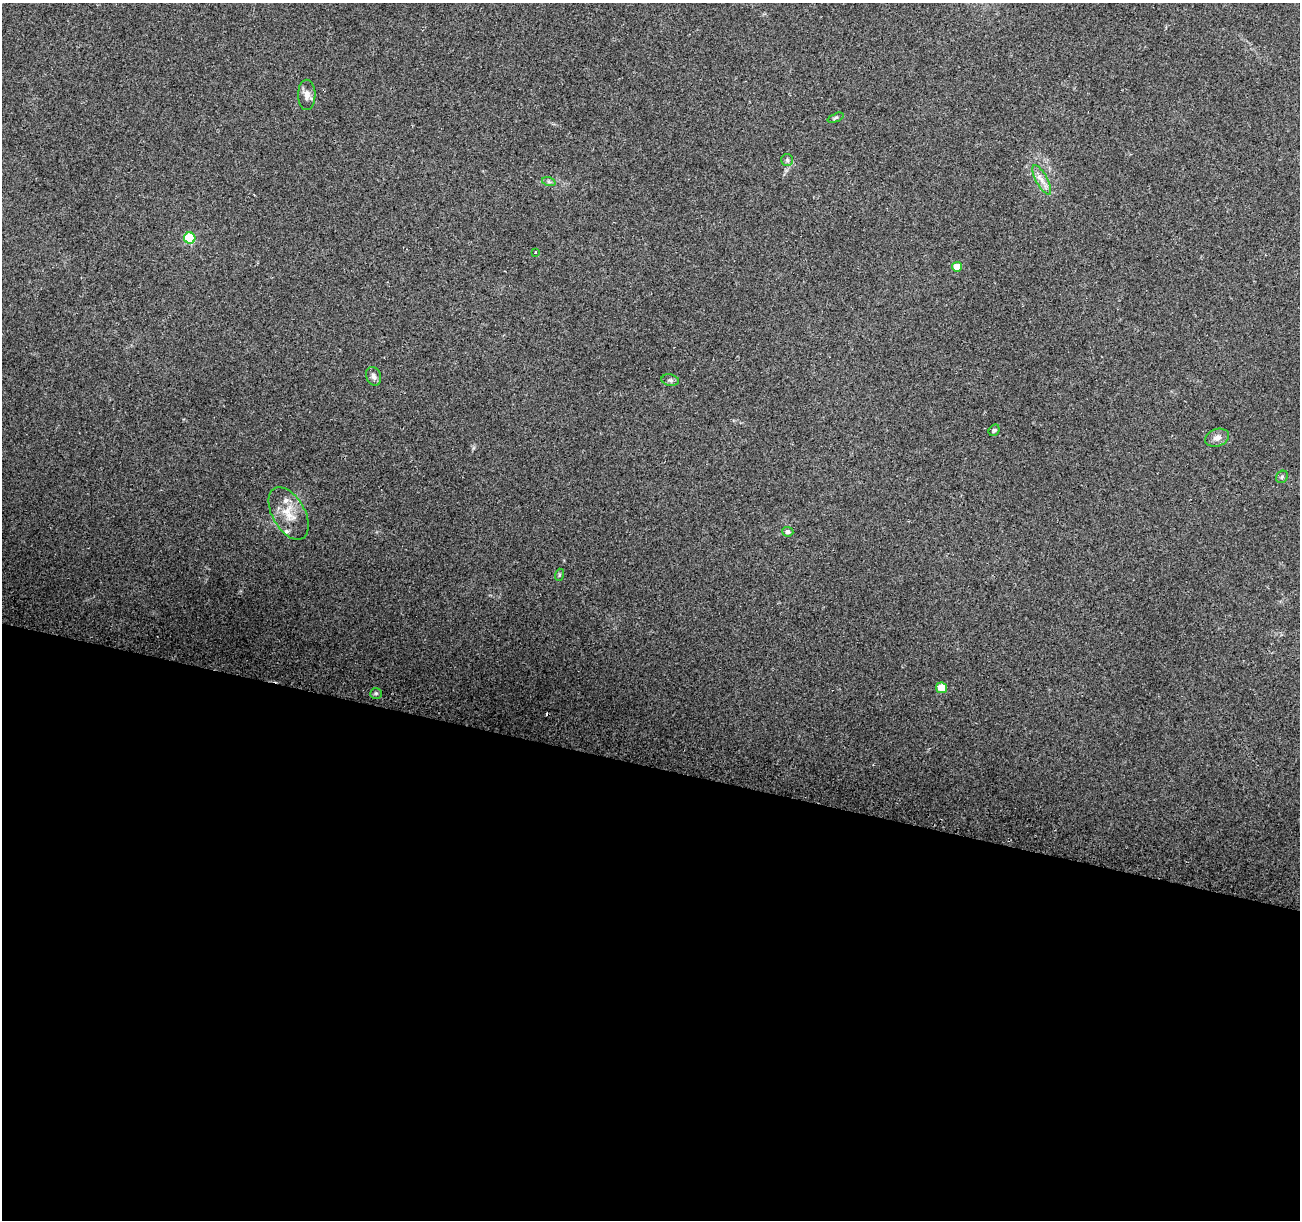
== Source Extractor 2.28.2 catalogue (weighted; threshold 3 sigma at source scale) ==
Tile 14 of 4 x 4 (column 2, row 4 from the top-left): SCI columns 1316-2613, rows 315-1532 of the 5219 x 5440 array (HDU 1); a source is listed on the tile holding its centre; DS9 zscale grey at full resolution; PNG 1302 x 1222 px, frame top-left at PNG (2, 3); each listed source drawn as its Kron ellipse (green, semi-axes under 4 px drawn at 4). Shown black and unused: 37% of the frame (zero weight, under 2 of 3 exposures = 2% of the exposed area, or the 3 px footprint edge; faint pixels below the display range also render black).
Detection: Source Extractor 2.28.2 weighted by HDU 2 'WHT'; one run over the whole footprint, this tile lists its part. Background 0.227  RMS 0.014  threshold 0.0611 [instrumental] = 3 sigma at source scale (4.5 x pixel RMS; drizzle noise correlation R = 1.50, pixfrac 1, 0.0396/0.0396 arcsec/px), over >= 5 px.
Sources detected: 21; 1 cosmic-ray / hot-pixel residue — neither listed nor drawn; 2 inside a brighter listed object's ellipse — not listed separately; the other 18 listed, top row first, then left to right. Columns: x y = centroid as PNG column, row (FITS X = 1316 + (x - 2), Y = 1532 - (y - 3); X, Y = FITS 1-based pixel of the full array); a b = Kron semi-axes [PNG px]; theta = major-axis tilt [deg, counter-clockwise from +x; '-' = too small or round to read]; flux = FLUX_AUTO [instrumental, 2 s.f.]
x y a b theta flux
307 95 15 8 89 9.1
836 118 8 4 22 2
787 160 6 6 - 2.7
1042 180 16 5 -61 9.7
549 182 7 4 -18 2.5
190 238 6 5 - 59
535 252 3 2 - 1.7
957 267 5 5 - 20
374 376 9 7 -67 5.5
670 380 9 5 -10 3.1
994 430 6 5 - 2
1217 438 12 8 17 8
1282 477 7 5 49 2.5
289 513 28 16 -60 28
788 532 5 5 - 2.7
559 575 6 4 72 1.6
942 688 5 5 - 17
376 693 6 5 - 1.9